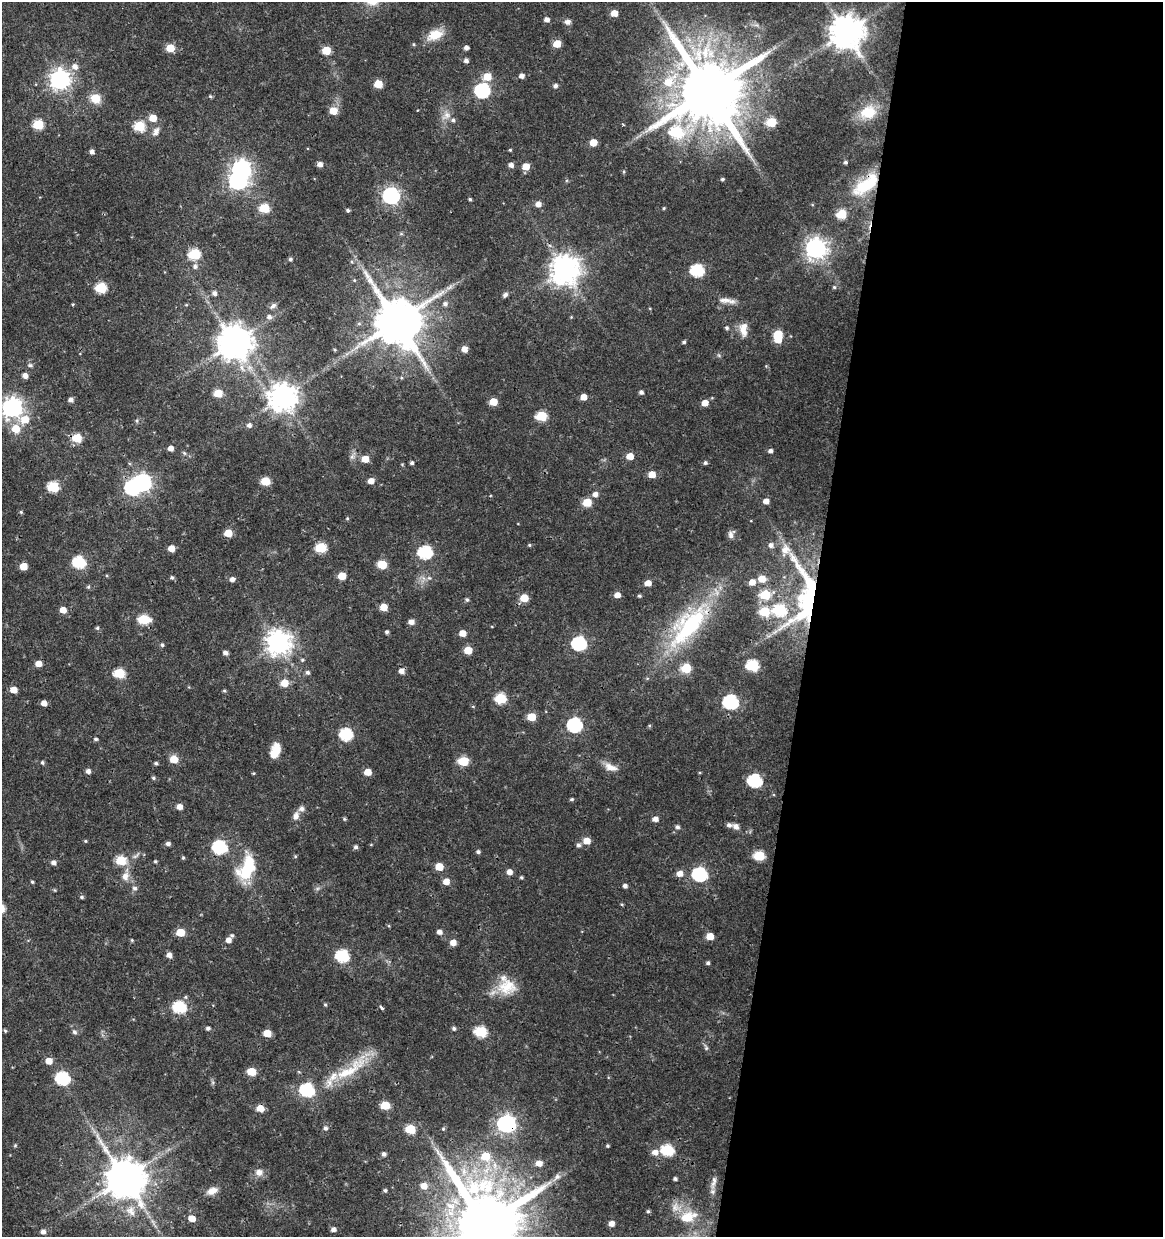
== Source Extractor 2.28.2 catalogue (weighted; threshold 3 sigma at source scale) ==
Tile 12 of 4 x 4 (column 4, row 3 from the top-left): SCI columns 3765-4925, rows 1237-2471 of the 5147 x 4948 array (HDU 1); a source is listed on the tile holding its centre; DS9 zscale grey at full resolution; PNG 1165 x 1239 px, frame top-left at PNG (2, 2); no overlay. Shown black and unused: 30% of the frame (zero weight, under 3 of 4 exposures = <1% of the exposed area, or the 3 px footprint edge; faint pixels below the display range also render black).
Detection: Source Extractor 2.28.2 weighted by HDU 2 'WHT'; one run over the whole footprint, this tile lists its part. Background 0.0216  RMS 0.002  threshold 0.00884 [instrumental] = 3 sigma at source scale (4.5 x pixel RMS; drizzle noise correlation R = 1.50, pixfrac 1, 0.0396/0.0396 arcsec/px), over >= 5 px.
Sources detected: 280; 1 too faint to see at this stretch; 5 inside a brighter object's white glare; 3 cosmic-ray / hot-pixel residue — not listed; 9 inside a brighter listed object's ellipse — not listed separately; the other 262 listed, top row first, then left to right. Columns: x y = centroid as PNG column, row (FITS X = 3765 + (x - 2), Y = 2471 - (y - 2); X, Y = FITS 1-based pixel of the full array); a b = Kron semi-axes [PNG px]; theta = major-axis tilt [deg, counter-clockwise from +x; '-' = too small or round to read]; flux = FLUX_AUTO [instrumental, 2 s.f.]
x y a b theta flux
614 13 5 5 - 2.4
547 20 5 5 - 0.93
567 22 7 6 - 0.86
846 32 10 10 - 440
435 35 18 11 22 4
414 44 5 4 - 0.24
557 44 6 5 - 3.6
170 48 5 5 - 5.2
466 48 4 4 - 0.81
326 50 5 5 - 5.9
466 60 5 5 - 0.68
75 66 8 7 - 1.3
521 76 5 5 - 0.95
487 77 6 6 - 3.8
60 79 8 7 - 120
669 81 23 13 41 6.5
378 84 5 5 - 5.1
555 86 5 4 - 0.7
482 91 7 7 - 37
708 91 19 17 -26 2300
210 96 5 5 - 0.27
95 98 12 10 -33 2.8
333 111 6 6 - 3.5
868 112 18 14 20 5.7
446 115 14 10 30 1.6
153 118 5 5 - 3.4
771 122 6 5 - 7
38 125 6 6 - 10
139 126 6 6 - 11
156 131 13 8 63 1.1
676 132 8 7 - 14
593 142 5 5 - 3
510 150 3 3 - 0.23
92 152 5 4 - 0.73
845 162 4 4 - 0.4
320 164 5 5 - 1.1
511 165 5 4 - 0.98
526 166 5 5 - 2.9
241 169 8 7 - 87
624 171 5 3 - 0.22
722 179 5 4 - 0.32
866 185 36 15 37 9.8
391 196 7 7 - 66
470 199 3 3 - 0.29
538 204 6 6 - 1.3
264 208 6 5 - 8.5
664 208 4 3 - 0.23
348 210 4 4 - 0.41
842 214 6 5 - 7.5
816 248 8 7 - 130
194 254 6 6 - 13
290 259 4 4 - 0.36
195 266 7 6 - 0.72
565 269 10 9 - 270
697 270 7 6 - 22
354 280 5 4 - 0.22
834 287 5 5 - 0.3
101 288 6 6 - 12
214 293 5 5 - 0.71
505 295 7 5 43 0.55
725 300 20 8 -2 1.6
73 304 5 3 - 0.18
445 304 6 6 - 0.65
273 306 11 6 36 0.64
269 317 7 6 - 0.75
397 321 14 13 - 1100
727 328 5 5 - 0.38
743 330 20 8 -65 1.9
778 334 6 5 - 5.5
234 342 10 10 - 460
684 342 4 4 - 0.41
464 349 5 5 - 1.6
335 350 5 3 - 0.21
719 355 6 4 -88 0.29
30 365 7 5 0 0.41
25 376 5 5 - 1.2
641 392 4 4 - 0.6
218 393 6 5 - 5
282 397 9 9 - 260
584 397 5 5 - 1.6
71 400 5 5 - 0.81
493 402 5 5 - 3.8
705 403 6 6 - 1.6
12 408 8 7 - 120
541 416 6 5 - 10
25 419 10 8 1 3.3
137 421 6 4 -89 0.29
249 425 6 5 - 0.73
16 429 7 7 - 4
77 438 6 5 - 7.3
171 448 5 5 - 1.1
770 451 5 4 - 0.67
184 453 6 5 - 0.34
630 456 6 5 - 2.5
352 457 9 6 63 0.71
365 459 5 5 - 2.9
412 463 4 4 - 0.4
705 463 4 4 - 0.41
652 474 6 5 - 2.8
265 481 6 5 - 6.6
371 481 5 5 - 1.8
142 482 7 7 - 65
53 487 6 6 - 14
595 494 6 6 - 1.1
766 501 5 5 - 1.2
587 502 6 5 - 5.1
21 512 5 4 - 0.26
347 518 5 4 - 0.23
228 533 5 5 - 4.5
731 535 11 7 -83 0.81
529 545 5 4 - 0.25
171 548 5 5 - 2.1
321 548 6 5 - 12
785 550 68 13 -48 6.5
425 552 7 6 - 28
79 562 7 6 - 21
382 565 6 5 - 6.2
23 566 5 5 - 3.7
342 576 5 5 - 4.2
172 577 5 5 - 0.39
429 578 6 4 -18 0.36
232 579 6 5 - 0.83
762 579 6 6 - 2.7
752 582 6 6 - 1.6
648 583 5 5 - 1.9
88 587 5 5 - 0.28
617 595 6 5 - 1.5
765 595 7 6 - 7.9
639 596 4 4 - 0.32
811 597 69 35 73 42
524 598 6 5 - 4.7
467 600 5 5 - 0.4
384 607 5 5 - 3.3
63 610 5 5 - 2
764 612 6 6 - 7.8
144 619 7 5 -3 11
411 622 6 5 - 1.2
689 625 68 28 48 26
97 628 5 5 - 0.32
387 632 4 4 - 0.44
462 633 5 5 - 2
278 642 9 8 - 190
579 644 7 6 - 32
162 645 5 4 - 0.35
468 650 5 5 - 4
225 653 5 4 - 0.83
302 660 6 4 -21 0.28
38 664 5 5 - 2.1
752 665 7 6 - 17
686 668 6 5 - 8.4
307 672 6 5 - 0.49
119 673 6 5 - 12
284 683 6 6 - 2.9
14 690 6 5 - 2.2
224 691 5 4 - 0.23
500 698 6 6 - 11
730 702 7 7 - 36
44 703 5 4 - 1.5
531 717 5 5 - 4.5
575 725 7 7 - 35
346 734 7 6 - 22
96 739 5 4 - 0.37
275 750 14 8 73 2.9
174 759 6 6 - 3.5
463 761 6 5 - 9
42 762 5 5 - 0.36
156 763 5 4 - 0.36
610 767 18 9 -24 1.9
88 771 5 5 - 0.85
368 772 6 5 - 2.3
253 773 4 3 - 0.19
153 778 5 4 - 0.33
755 781 7 6 - 27
572 799 5 4 - 0.31
179 807 5 5 - 1.5
296 816 11 7 76 1.1
344 819 5 4 - 0.26
655 819 6 5 - 1.1
678 827 5 5 - 0.5
736 827 7 6 - 0.91
85 841 4 3 - 0.22
587 841 6 5 - 2.3
168 844 5 4 - 0.7
578 845 6 6 - 0.58
220 847 7 6 - 29
356 847 5 5 - 0.47
478 852 5 4 - 0.45
295 856 5 4 - 0.23
759 856 6 6 - 11
183 858 5 4 - 0.26
121 860 6 5 - 9.4
155 861 4 4 - 0.24
53 862 5 5 - 0.83
439 867 5 5 - 4.1
246 870 23 17 36 8
509 872 5 5 - 1.3
680 873 7 7 - 1.3
700 874 7 6 - 35
125 876 12 10 81 1.6
521 877 4 4 - 0.29
446 881 6 6 - 1.8
32 882 4 3 - 0.27
625 886 5 4 - 0.67
135 888 7 7 - 0.56
82 897 5 4 - 0.34
180 932 5 5 - 5.1
439 932 6 5 - 0.93
232 935 5 4 - 0.3
710 936 5 5 - 2.9
132 940 4 4 - 0.22
228 940 6 5 - 1.2
453 942 5 5 - 1.6
169 955 5 5 - 1.1
342 956 7 6 - 23
708 963 4 4 - 0.38
507 986 26 21 10 5.3
325 1005 5 4 - 0.24
179 1007 7 6 - 22
382 1008 5 3 - 0.43
208 1028 5 4 - 0.52
454 1028 5 4 - 0.45
5 1030 5 4 - 0.26
74 1032 6 5 - 0.56
481 1032 7 6 - 16
267 1033 6 5 - 3.7
706 1047 9 5 -72 0.5
49 1061 6 5 - 2.2
352 1068 68 14 38 9.5
251 1072 6 5 - 5.8
299 1072 5 3 - 0.18
62 1078 7 6 - 29
307 1090 7 6 - 29
385 1105 6 5 - 6.1
260 1108 6 5 - 2.9
506 1124 8 7 - 79
325 1128 5 5 - 0.58
410 1129 6 5 - 7.9
443 1129 5 4 - 0.27
15 1145 5 5 - 0.23
607 1146 3 3 - 0.26
667 1150 7 6 - 17
655 1152 7 6 - 1.4
384 1154 5 4 - 0.55
486 1156 10 9 - 4.7
539 1163 7 6 - 1.5
259 1172 10 9 - 1.4
557 1177 10 7 38 0.83
125 1178 12 10 -43 690
675 1179 4 3 - 0.47
713 1182 19 6 76 1.2
424 1186 7 7 - 1.7
385 1190 4 4 - 0.34
212 1191 13 8 25 1.7
675 1207 14 11 77 1.8
131 1209 14 8 20 1.7
648 1211 5 4 - 0.29
687 1217 18 14 13 3.7
192 1218 6 5 - 2.3
485 1224 21 18 -43 2800
611 1224 4 4 - 1.3
333 1229 5 5 - 0.77
43 1232 5 5 - 0.79
Overlapping masked pixels (flux is a lower limit): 5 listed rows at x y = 866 185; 397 321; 811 597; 689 625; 506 1124
Isophote crosses this tile's border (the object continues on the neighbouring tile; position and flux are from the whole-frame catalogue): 2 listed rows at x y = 12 408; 485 1224